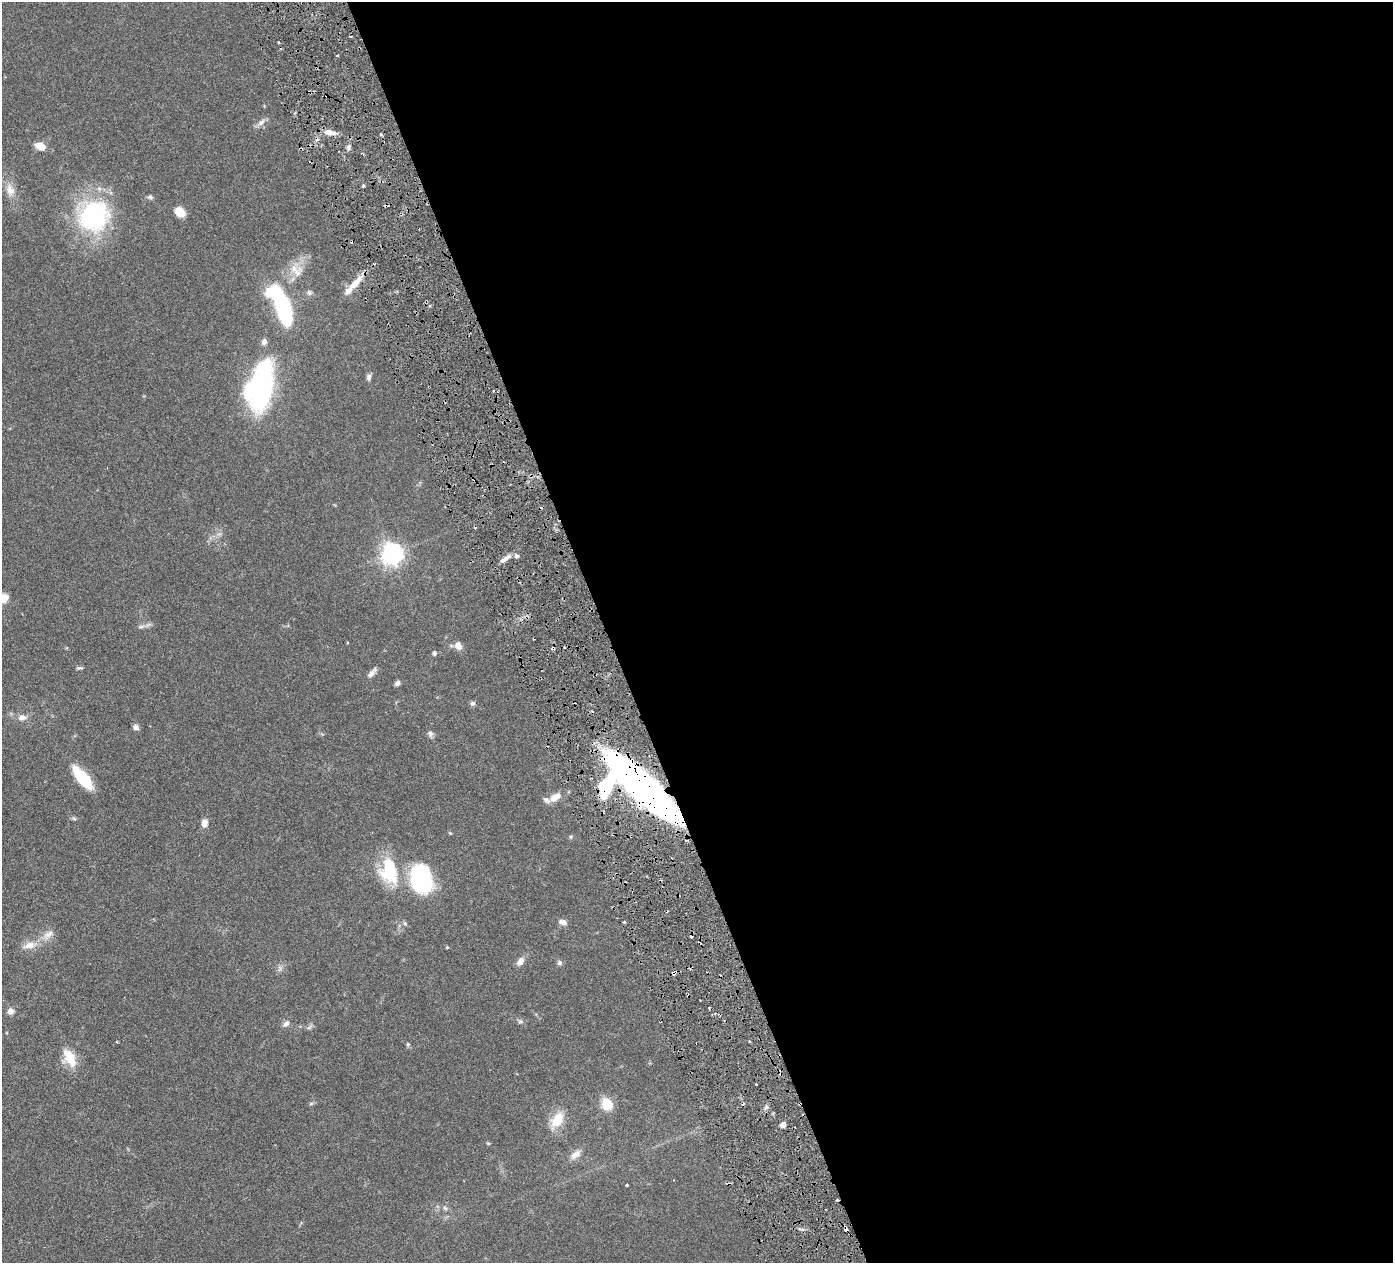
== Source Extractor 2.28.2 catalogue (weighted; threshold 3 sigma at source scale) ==
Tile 8 of 4 x 4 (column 4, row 2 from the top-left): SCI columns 4181-5571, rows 2826-4086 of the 5578 x 5520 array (HDU 1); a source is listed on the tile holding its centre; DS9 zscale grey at full resolution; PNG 1395 x 1265 px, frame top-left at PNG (2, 2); no overlay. Shown black and unused: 57% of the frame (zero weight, under 3 of 6 exposures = <1% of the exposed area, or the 3 px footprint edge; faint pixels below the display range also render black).
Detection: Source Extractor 2.28.2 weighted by HDU 2 'WHT'; one run over the whole footprint, this tile lists its part. Background 0.0851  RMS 0.0036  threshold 0.0146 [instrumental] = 3 sigma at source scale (4.09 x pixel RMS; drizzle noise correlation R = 1.36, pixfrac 0.8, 0.05/0.05 arcsec/px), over >= 5 px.
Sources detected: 79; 2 inside a brighter object's white glare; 10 cosmic-ray / hot-pixel residue — not listed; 3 inside a brighter listed object's ellipse — not listed separately; the other 64 listed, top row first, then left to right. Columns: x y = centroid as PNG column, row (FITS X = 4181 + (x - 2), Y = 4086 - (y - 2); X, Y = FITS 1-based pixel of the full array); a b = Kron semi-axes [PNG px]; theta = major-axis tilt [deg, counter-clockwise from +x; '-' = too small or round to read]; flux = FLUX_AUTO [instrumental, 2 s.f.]
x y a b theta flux
278 42 3 2 - 0.29
261 122 14 6 43 1.5
330 132 17 7 -9 2.8
381 134 4 3 - 0.42
40 146 12 7 -26 4.2
349 147 10 4 85 0.9
300 149 5 2 - 0.42
363 186 5 3 - 0.4
10 190 19 11 -71 3.6
150 197 8 5 -10 0.71
180 212 10 8 -41 4.5
94 216 40 37 44 40
294 269 17 12 -2 4.7
355 283 22 8 46 5.2
309 293 8 7 - 0.92
283 307 38 13 -72 38
369 377 9 6 84 1
261 386 48 23 77 67
391 554 8 7 - 230
517 556 7 5 -15 0.8
505 559 16 5 32 2
141 626 9 4 9 0.86
458 646 10 8 -74 2.1
553 648 5 3 - 0.59
434 653 5 4 - 0.73
79 668 10 4 5 0.52
372 673 14 5 48 1.8
398 683 7 5 31 1
473 703 7 6 - 0.76
22 718 11 7 9 1.9
136 727 8 6 -39 1.1
430 733 8 7 - 0.96
82 777 29 11 -50 12
644 789 62 17 -44 220
555 797 17 9 32 3.5
74 818 7 4 -20 0.51
204 823 8 7 - 2.3
571 837 6 4 -89 0.42
389 871 35 22 -79 17
421 879 28 20 -86 33
562 922 10 6 -14 1.5
624 922 3 3 - 0.45
405 923 7 5 -68 0.56
48 934 16 8 35 2.7
29 945 21 9 14 3.6
447 947 4 3 - 0.33
520 961 11 7 57 1.9
559 963 6 6 - 0.88
674 973 6 4 51 0.94
11 1011 7 7 - 1.7
520 1021 7 6 - 0.72
286 1023 9 7 48 1.2
309 1027 10 4 34 0.64
117 1042 3 2 - 0.28
408 1044 6 5 - 0.5
70 1058 21 12 -64 7.6
311 1104 6 4 2 0.46
607 1104 14 13 - 6
557 1120 16 11 56 7.5
783 1125 5 4 - 2.4
488 1143 5 3 - 0.32
576 1155 16 8 38 2.3
627 1185 3 3 - 0.46
445 1208 7 4 -44 0.6
Overlapping masked pixels (flux is a lower limit): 4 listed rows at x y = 300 149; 553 648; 644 789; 674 973